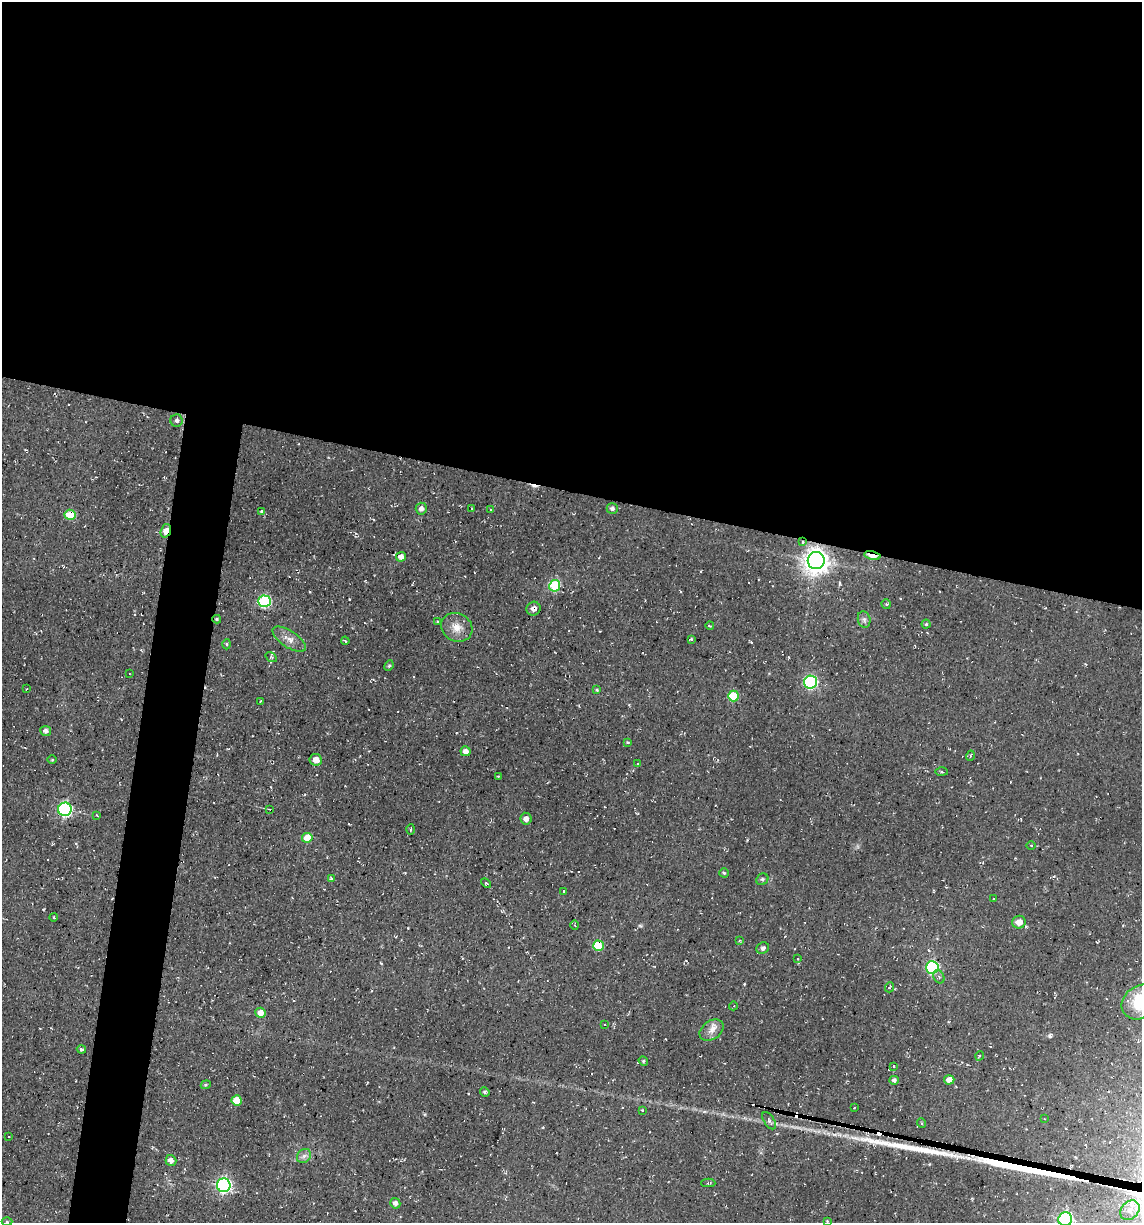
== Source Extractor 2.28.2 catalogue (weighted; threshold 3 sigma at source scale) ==
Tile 3 of 4 x 4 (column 3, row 1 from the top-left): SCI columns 2512-3651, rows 3664-4884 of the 4904 x 4884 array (HDU 1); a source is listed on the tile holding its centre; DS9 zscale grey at full resolution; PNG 1144 x 1225 px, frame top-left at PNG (2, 2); each listed source drawn as its Kron ellipse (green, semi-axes under 4 px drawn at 4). Shown black and unused: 44% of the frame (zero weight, under 2 of 3 exposures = <1% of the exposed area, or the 3 px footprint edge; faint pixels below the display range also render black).
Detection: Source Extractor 2.28.2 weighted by HDU 2 'WHT'; one run over the whole footprint, this tile lists its part. Background 0.136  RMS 0.014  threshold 0.0627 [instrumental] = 3 sigma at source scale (4.5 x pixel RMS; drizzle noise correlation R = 1.50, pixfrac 1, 0.05/0.05 arcsec/px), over >= 5 px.
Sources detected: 108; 1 inside a brighter object's white glare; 10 cosmic-ray / hot-pixel residue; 2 long thin detections or spike segments (spike, bleed or trail) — neither listed nor drawn; the other 95 listed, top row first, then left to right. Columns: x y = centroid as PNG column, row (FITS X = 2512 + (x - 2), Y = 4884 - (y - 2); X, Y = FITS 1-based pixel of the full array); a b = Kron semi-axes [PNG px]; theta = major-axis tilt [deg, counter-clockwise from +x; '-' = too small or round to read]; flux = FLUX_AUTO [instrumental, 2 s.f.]
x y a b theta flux
177 421 6 6 - 4.4
471 508 3 2 - 0.9
612 508 5 5 - 4
421 509 6 5 - 6.8
490 510 3 2 - 0.88
261 511 3 3 - 2.5
70 515 5 5 - 46
166 531 7 5 71 20
803 542 4 3 - 1.7
872 556 8 4 -12 40
401 557 5 4 - 7
816 561 8 8 - 1300
555 586 5 5 - 100
264 601 6 5 - 150
886 604 5 4 - 1.7
533 609 7 7 - 6.3
217 619 4 3 - 1.9
864 619 8 6 -75 3.9
437 622 3 2 - 1.2
926 624 4 4 - 1.7
710 626 4 3 - 1.1
457 627 16 14 -28 16
289 639 19 8 -33 12
691 639 3 2 - 1.7
345 641 4 3 - 2
227 644 5 3 - 1.5
271 657 6 4 -34 1.9
389 666 5 4 - 2.1
129 673 3 2 - 1.1
811 682 6 6 - 200
26 689 3 2 - 1.1
597 690 4 3 - 1.3
733 696 5 5 - 49
260 701 3 2 - 0.98
46 731 5 5 - 5
628 742 4 3 - 1.3
466 751 5 4 - 8.1
970 756 5 3 - 1.6
52 760 4 3 - 1.5
316 760 6 5 - 11
638 764 3 3 - 1.2
941 772 6 3 -1 1.6
498 776 4 3 - 1.3
65 809 7 6 - 240
269 809 4 3 - 1.4
97 815 4 3 - 1.2
526 819 6 5 - 6.2
411 829 5 3 - 1.3
307 838 5 5 - 24
1031 845 4 3 - 1.3
724 873 4 4 - 1.9
331 878 3 3 - 1.7
762 879 6 5 - 2.8
486 883 6 3 -44 1.7
563 891 3 2 - 0.83
994 899 3 2 - 1.2
53 917 4 3 - 1.2
1019 922 7 6 - 12
575 925 5 3 - 1.5
740 940 4 2 - 1.2
598 946 5 5 - 53
763 948 6 5 - 3.7
797 958 3 3 - 1.3
932 967 6 6 - 160
939 977 7 5 -61 3.5
890 987 5 3 - 1.4
1140 1002 20 16 36 50
733 1006 4 3 - 1.2
260 1013 5 5 - 12
605 1025 2 2 - 1.1
711 1030 13 9 35 10
81 1049 4 4 - 2.3
979 1056 5 3 - 1.2
643 1061 5 4 - 1.7
894 1067 4 3 - 1.4
894 1080 4 4 - 3.5
949 1080 5 4 - 9.6
206 1085 5 4 - 1.9
485 1092 5 4 - 2.9
237 1100 5 5 - 26
854 1108 3 2 - 0.92
642 1110 3 3 - 1.1
1044 1119 3 2 - 1.5
769 1121 10 5 -57 3.7
921 1123 5 3 - 1.4
9 1136 3 3 - 2.4
304 1156 8 6 45 4.9
171 1160 6 5 - 7.9
708 1183 7 4 0 2.1
224 1185 7 7 - 330
395 1203 5 5 - 5.6
1130 1210 11 8 48 13
1065 1219 7 7 - 280
827 1221 4 4 - 1.2
7 1222 5 3 - 1.5
Overlapping masked pixels (flux is a lower limit): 9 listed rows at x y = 166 531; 803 542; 872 556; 816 561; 264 601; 533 609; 217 619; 598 946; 932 967
Isophote crosses this tile's border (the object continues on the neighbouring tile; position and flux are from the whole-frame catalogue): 2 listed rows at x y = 1140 1002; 1065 1219